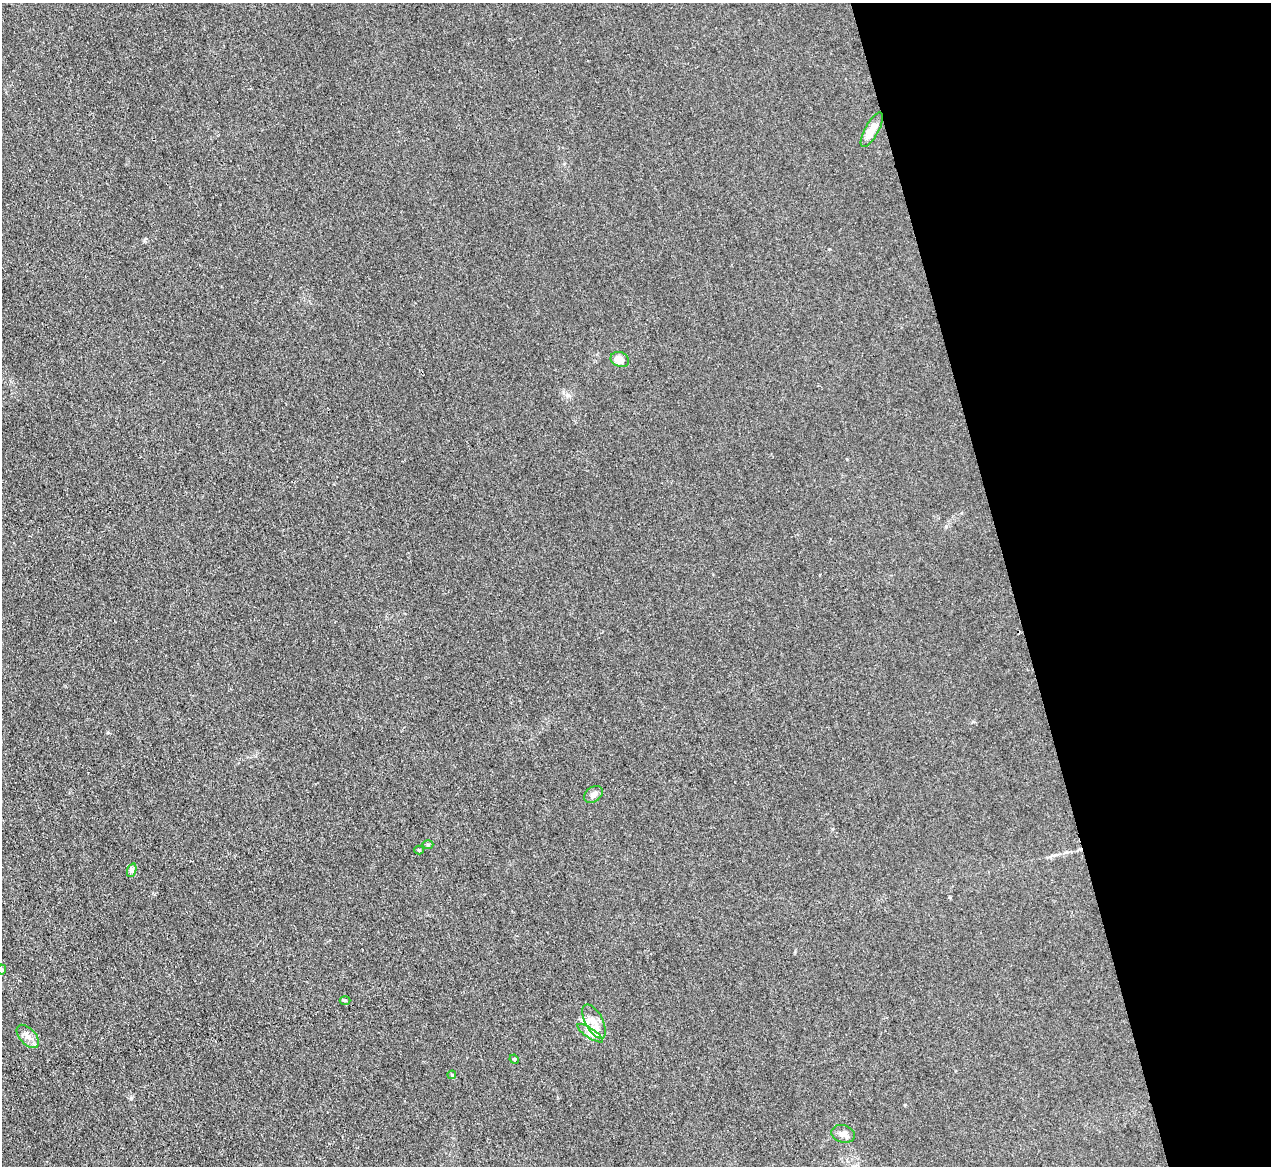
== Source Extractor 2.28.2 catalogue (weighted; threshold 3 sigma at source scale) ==
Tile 12 of 4 x 4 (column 4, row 3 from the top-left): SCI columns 3807-5075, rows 1306-2469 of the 5075 x 5060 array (HDU 1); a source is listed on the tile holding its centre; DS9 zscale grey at full resolution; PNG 1273 x 1168 px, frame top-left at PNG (2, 3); each listed source drawn as its Kron ellipse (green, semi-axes under 4 px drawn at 4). Shown black and unused: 21% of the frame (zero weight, under 3 of 4 exposures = <1% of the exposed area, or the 3 px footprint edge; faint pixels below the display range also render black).
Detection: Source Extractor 2.28.2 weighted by HDU 2 'WHT'; one run over the whole footprint, this tile lists its part. Background 0.0195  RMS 0.0047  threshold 0.021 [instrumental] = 3 sigma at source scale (4.5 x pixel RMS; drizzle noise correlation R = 1.50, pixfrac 1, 0.05/0.05 arcsec/px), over >= 5 px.
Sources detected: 15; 1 inside a brighter listed object's ellipse — not listed separately; the other 14 listed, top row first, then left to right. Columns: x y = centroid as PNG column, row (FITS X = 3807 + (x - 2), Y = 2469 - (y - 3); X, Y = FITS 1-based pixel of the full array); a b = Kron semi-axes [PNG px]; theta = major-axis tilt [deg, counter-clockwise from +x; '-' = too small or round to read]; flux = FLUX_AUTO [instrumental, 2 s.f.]
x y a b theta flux
872 130 19 7 61 6.6
620 359 9 7 -22 4.7
593 794 10 7 37 2.1
428 845 5 3 - 0.56
419 850 4 4 - 0.43
132 870 7 4 72 1.1
2 970 5 4 - 0.67
345 1000 5 3 - 0.49
594 1022 19 8 -62 4.9
590 1033 15 5 -33 2.3
28 1036 14 8 -47 3
514 1059 5 4 - 0.47
452 1075 4 4 - 0.46
843 1134 12 8 -17 2.7
Isophote crosses this tile's border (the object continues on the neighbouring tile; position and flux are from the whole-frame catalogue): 1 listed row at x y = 2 970
Unlisted compact peaks at least as high as the median listed source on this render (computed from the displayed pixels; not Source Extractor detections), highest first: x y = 131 1098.